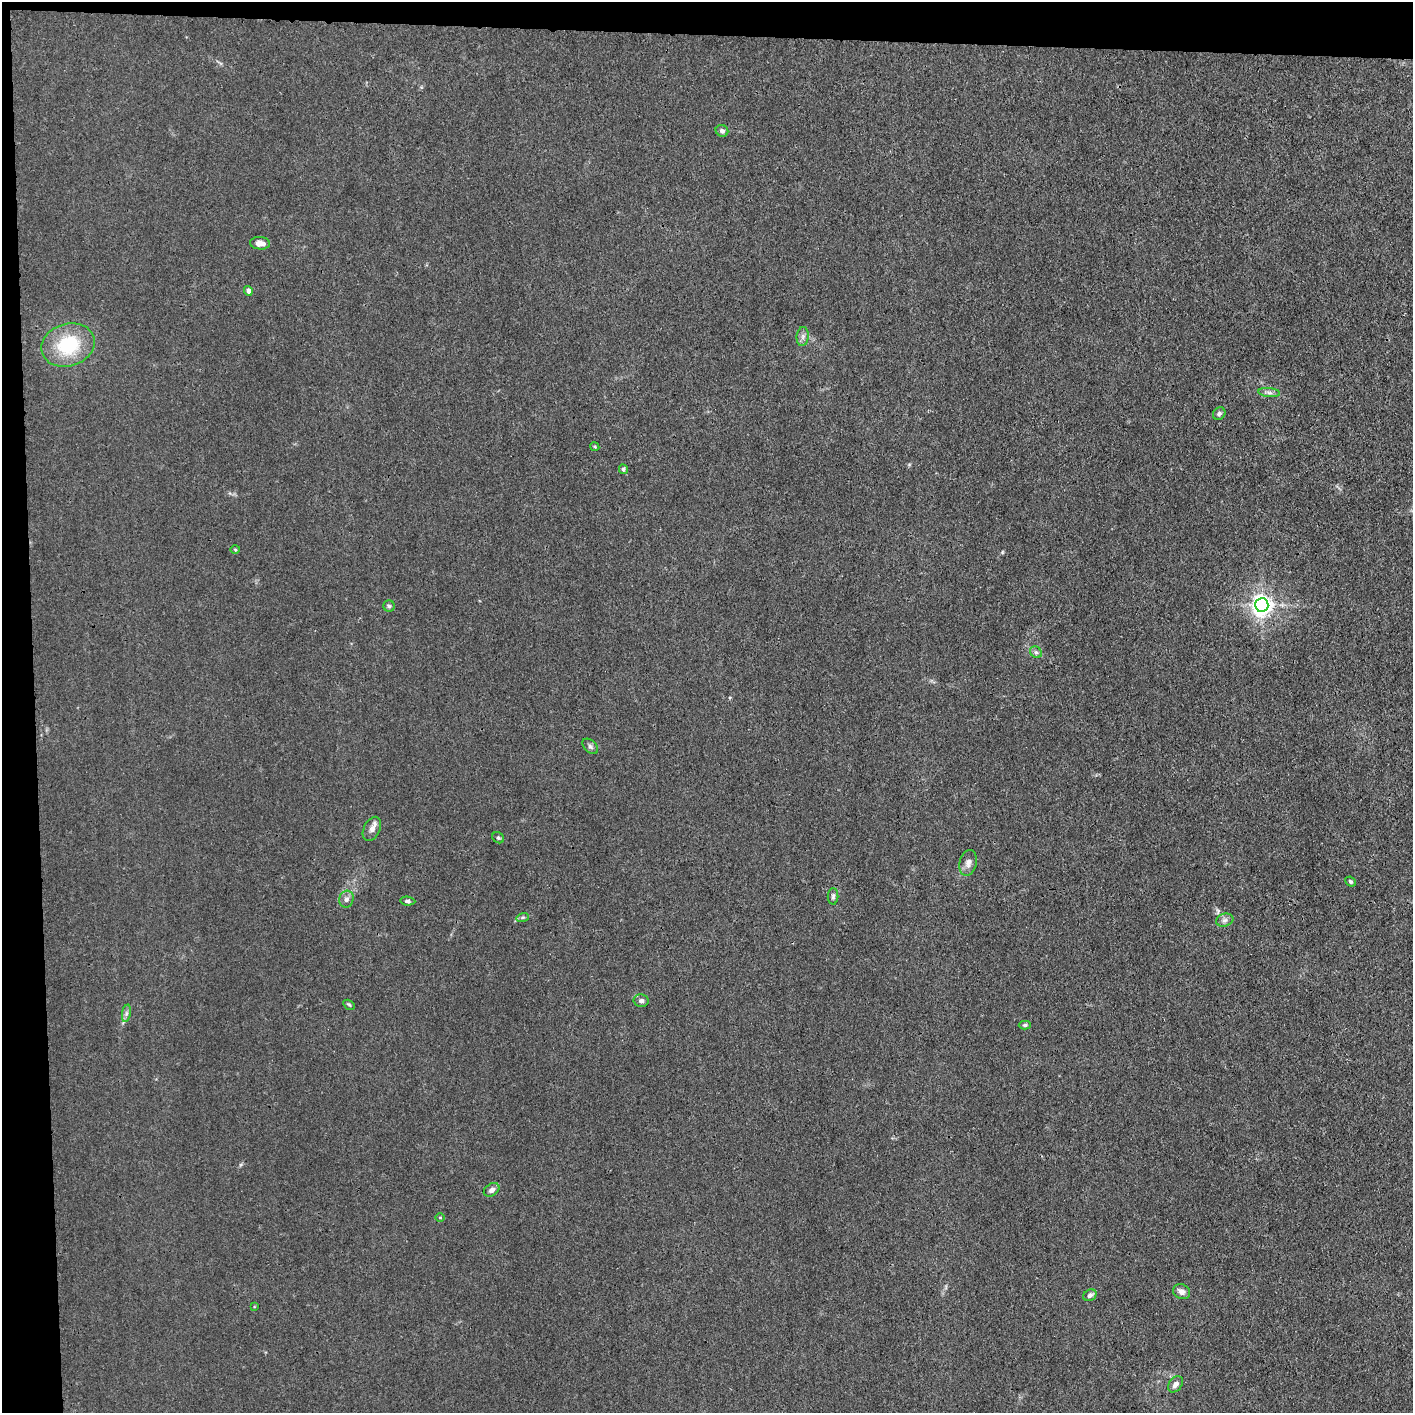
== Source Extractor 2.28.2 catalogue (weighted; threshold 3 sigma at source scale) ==
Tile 1 of 3 x 3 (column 1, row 1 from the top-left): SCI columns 12-1422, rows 2823-4233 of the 4257 x 4233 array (HDU 1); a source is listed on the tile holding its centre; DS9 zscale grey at full resolution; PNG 1415 x 1415 px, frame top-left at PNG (2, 2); each listed source drawn as its Kron ellipse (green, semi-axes under 4 px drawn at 4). Shown black and unused: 5% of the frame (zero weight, under 3 of 4 exposures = <1% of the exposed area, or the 3 px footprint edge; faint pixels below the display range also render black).
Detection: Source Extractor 2.28.2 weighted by HDU 2 'WHT'; one run over the whole footprint, this tile lists its part. Background 0.0296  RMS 0.0053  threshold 0.0237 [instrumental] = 3 sigma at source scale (4.5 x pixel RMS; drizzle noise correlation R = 1.50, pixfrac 1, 0.05/0.05 arcsec/px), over >= 5 px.
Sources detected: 33; all 33 listed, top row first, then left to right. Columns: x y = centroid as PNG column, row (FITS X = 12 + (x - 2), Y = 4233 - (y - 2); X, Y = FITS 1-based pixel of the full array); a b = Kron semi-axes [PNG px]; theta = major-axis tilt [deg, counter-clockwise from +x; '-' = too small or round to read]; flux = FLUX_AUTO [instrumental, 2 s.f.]
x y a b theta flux
722 131 6 5 - 1.6
260 243 10 6 -4 3.4
248 291 5 4 - 2.4
803 336 9 6 84 1.9
68 345 27 21 18 30
1269 392 11 4 -5 1.7
1219 414 7 5 51 1.3
595 447 5 3 - 0.53
623 469 5 4 - 1
235 550 5 3 - 0.51
1262 605 7 6 - 320
389 606 6 5 - 0.96
1036 652 6 5 - 1.1
590 746 9 6 -45 1.4
372 829 13 8 63 2.8
498 838 6 5 - 0.83
968 863 13 8 76 2.8
1350 882 5 4 - 0.91
833 896 8 5 89 1.1
346 899 8 7 - 2.1
408 901 8 4 -5 1.1
523 917 6 4 18 0.85
1225 920 9 6 15 1.7
641 1001 7 6 - 1.4
349 1005 6 4 -31 0.74
126 1013 9 4 82 1.4
1025 1025 6 4 0 0.98
492 1190 8 6 35 2.2
440 1217 5 3 - 0.41
1181 1292 9 7 -25 2.9
1090 1295 7 5 31 1.6
254 1307 3 2 - 0.53
1175 1384 9 6 53 2.8